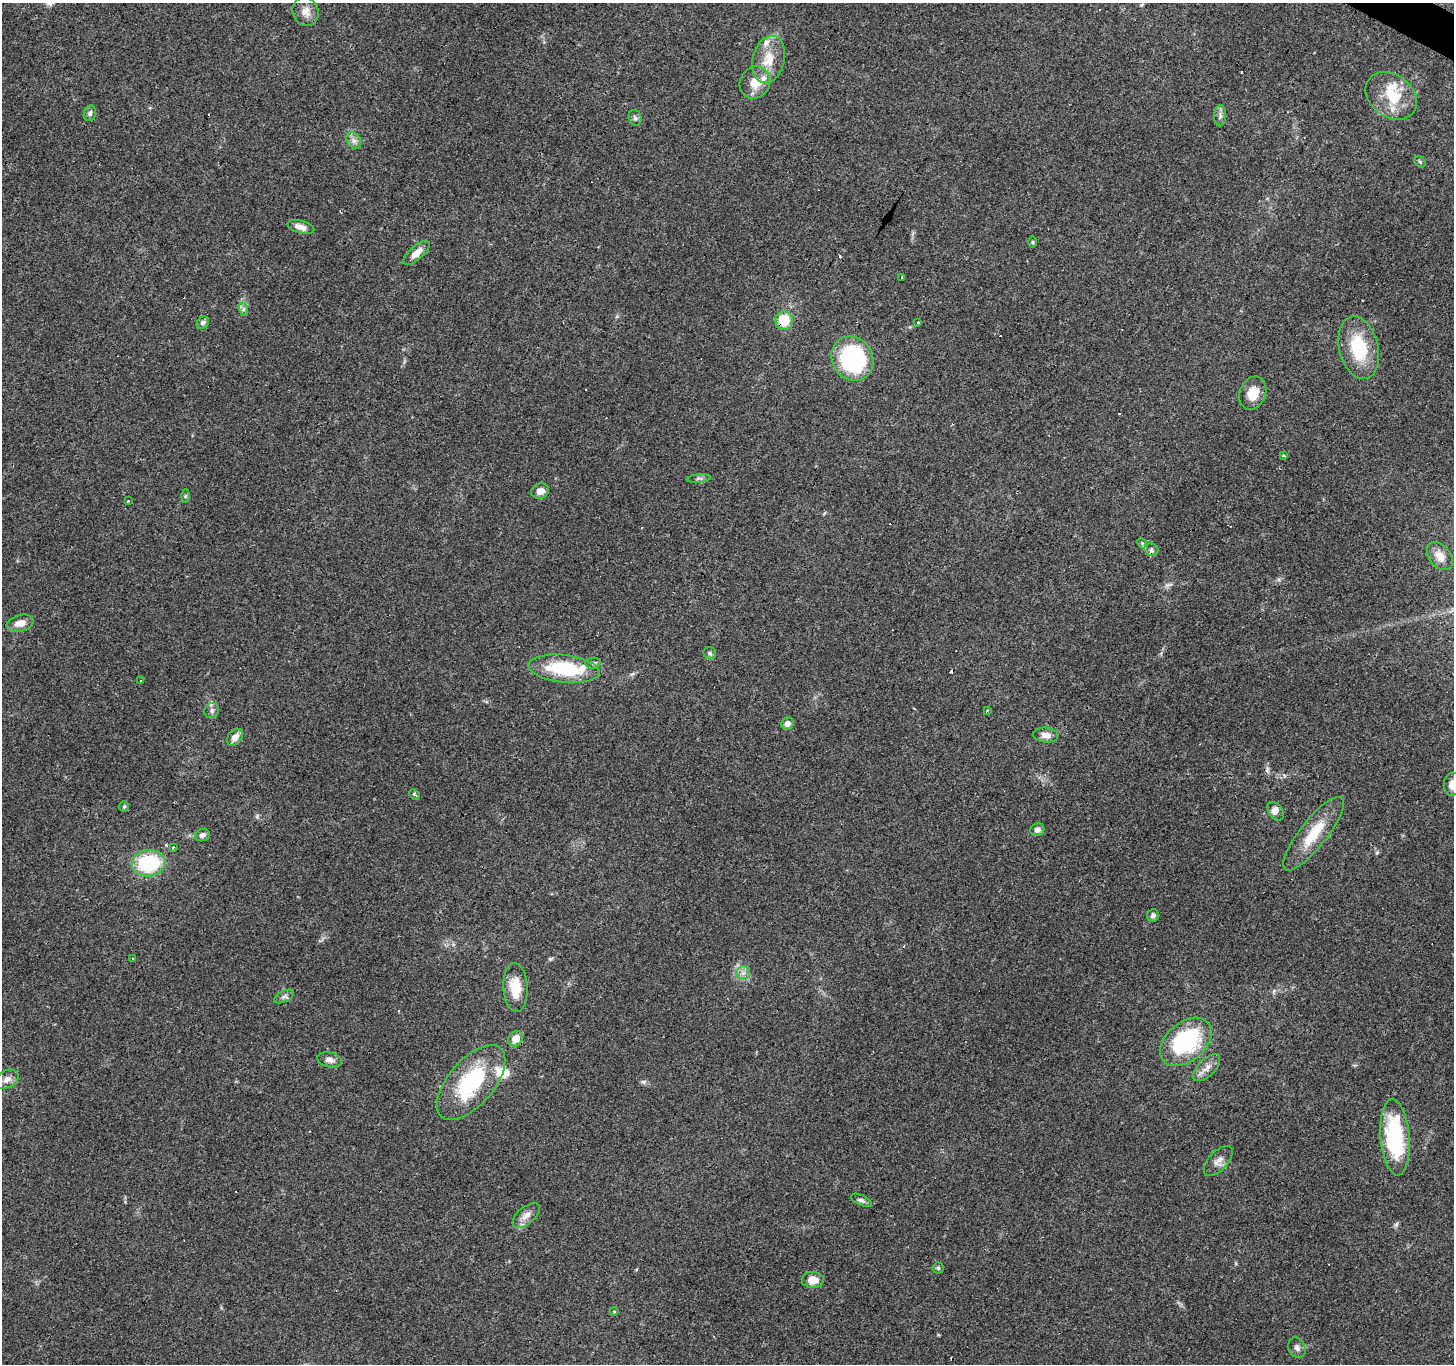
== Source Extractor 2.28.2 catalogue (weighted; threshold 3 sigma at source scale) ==
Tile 10 of 4 x 4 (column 2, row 3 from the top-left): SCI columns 1457-2908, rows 1621-2982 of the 5812 x 5898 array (HDU 1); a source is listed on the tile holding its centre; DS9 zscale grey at full resolution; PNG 1456 x 1366 px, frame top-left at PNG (2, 3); each listed source drawn as its Kron ellipse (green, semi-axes under 4 px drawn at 4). Shown black and unused: <1% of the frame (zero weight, under 3 of 4 exposures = <1% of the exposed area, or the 3 px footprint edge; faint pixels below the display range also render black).
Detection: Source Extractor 2.28.2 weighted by HDU 2 'WHT'; one run over the whole footprint, this tile lists its part. Background 0.0596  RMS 0.0053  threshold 0.0237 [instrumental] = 3 sigma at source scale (4.5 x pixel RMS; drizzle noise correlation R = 1.50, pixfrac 1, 0.0396/0.0396 arcsec/px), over >= 5 px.
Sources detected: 84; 12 cosmic-ray / hot-pixel residue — neither listed nor drawn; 6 inside a brighter listed object's ellipse — not listed separately; the other 66 listed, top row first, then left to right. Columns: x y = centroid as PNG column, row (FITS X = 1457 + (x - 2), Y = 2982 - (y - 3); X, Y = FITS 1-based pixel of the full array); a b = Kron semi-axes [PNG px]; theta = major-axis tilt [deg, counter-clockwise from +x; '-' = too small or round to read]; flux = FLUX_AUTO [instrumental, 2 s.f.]
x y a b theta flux
305 12 15 12 -67 4.8
769 59 24 16 75 12
755 83 16 15 - 8.2
1391 96 28 21 -37 18
90 113 8 6 74 1.3
1220 116 10 6 87 1.9
635 118 8 6 -72 1.4
354 140 9 6 -55 2.3
1420 162 6 5 - 0.78
301 227 14 6 -16 3.8
1033 242 5 3 - 0.59
417 253 16 7 41 4.3
902 278 3 3 - 1.5
243 309 7 4 -72 1.1
784 321 9 8 - 16
918 322 3 3 - 2
203 323 7 5 43 1.5
1359 348 32 19 -76 27
852 359 23 20 -56 61
1253 393 17 13 68 7.8
1283 456 4 3 - 0.6
699 478 12 4 6 1.3
540 491 9 7 18 3.9
185 496 6 4 89 0.77
128 501 3 3 - 1.3
1142 543 6 4 -46 0.76
1151 549 7 6 - 1.5
1440 556 16 10 -51 5.7
20 623 14 8 15 4.5
710 653 6 6 - 1.1
593 663 8 5 1 1.2
564 669 36 13 -6 35
140 680 2 2 - 0.44
212 710 8 7 - 1.5
987 710 3 3 - 0.44
787 724 6 6 - 2.3
1046 735 12 7 -5 3.7
235 737 9 7 51 3.6
1452 784 11 8 83 5
414 794 6 4 -45 0.7
124 807 5 5 - 0.77
1276 811 10 7 -52 3.9
1037 830 7 6 - 1.9
1314 834 46 13 52 16
202 835 7 6 - 2
173 847 3 2 - 0.53
149 863 17 13 7 38
1153 915 6 5 - 1.5
133 959 3 2 - 0.67
743 973 7 6 - 2.1
516 988 24 12 -87 12
284 997 10 5 27 1.6
516 1039 8 6 50 5.2
1186 1042 29 19 40 54
329 1060 12 7 -11 3
1207 1068 17 8 45 4.1
7 1079 12 8 27 3.1
471 1083 45 22 49 48
1395 1137 38 14 -85 50
1218 1161 18 9 47 3.6
861 1200 11 5 -24 1.5
526 1215 16 8 40 4
938 1268 5 5 - 0.81
813 1280 11 8 -3 5.8
614 1311 4 3 - 0.38
1297 1348 11 8 -64 2.3
Overlapping masked pixels (flux is a lower limit): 3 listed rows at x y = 784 321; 1276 811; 1314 834
Isophote crosses this tile's border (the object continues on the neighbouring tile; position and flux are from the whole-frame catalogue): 1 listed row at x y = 1452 784
Unlisted compact peaks at least as high as the median listed source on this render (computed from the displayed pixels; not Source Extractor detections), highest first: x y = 643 1082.